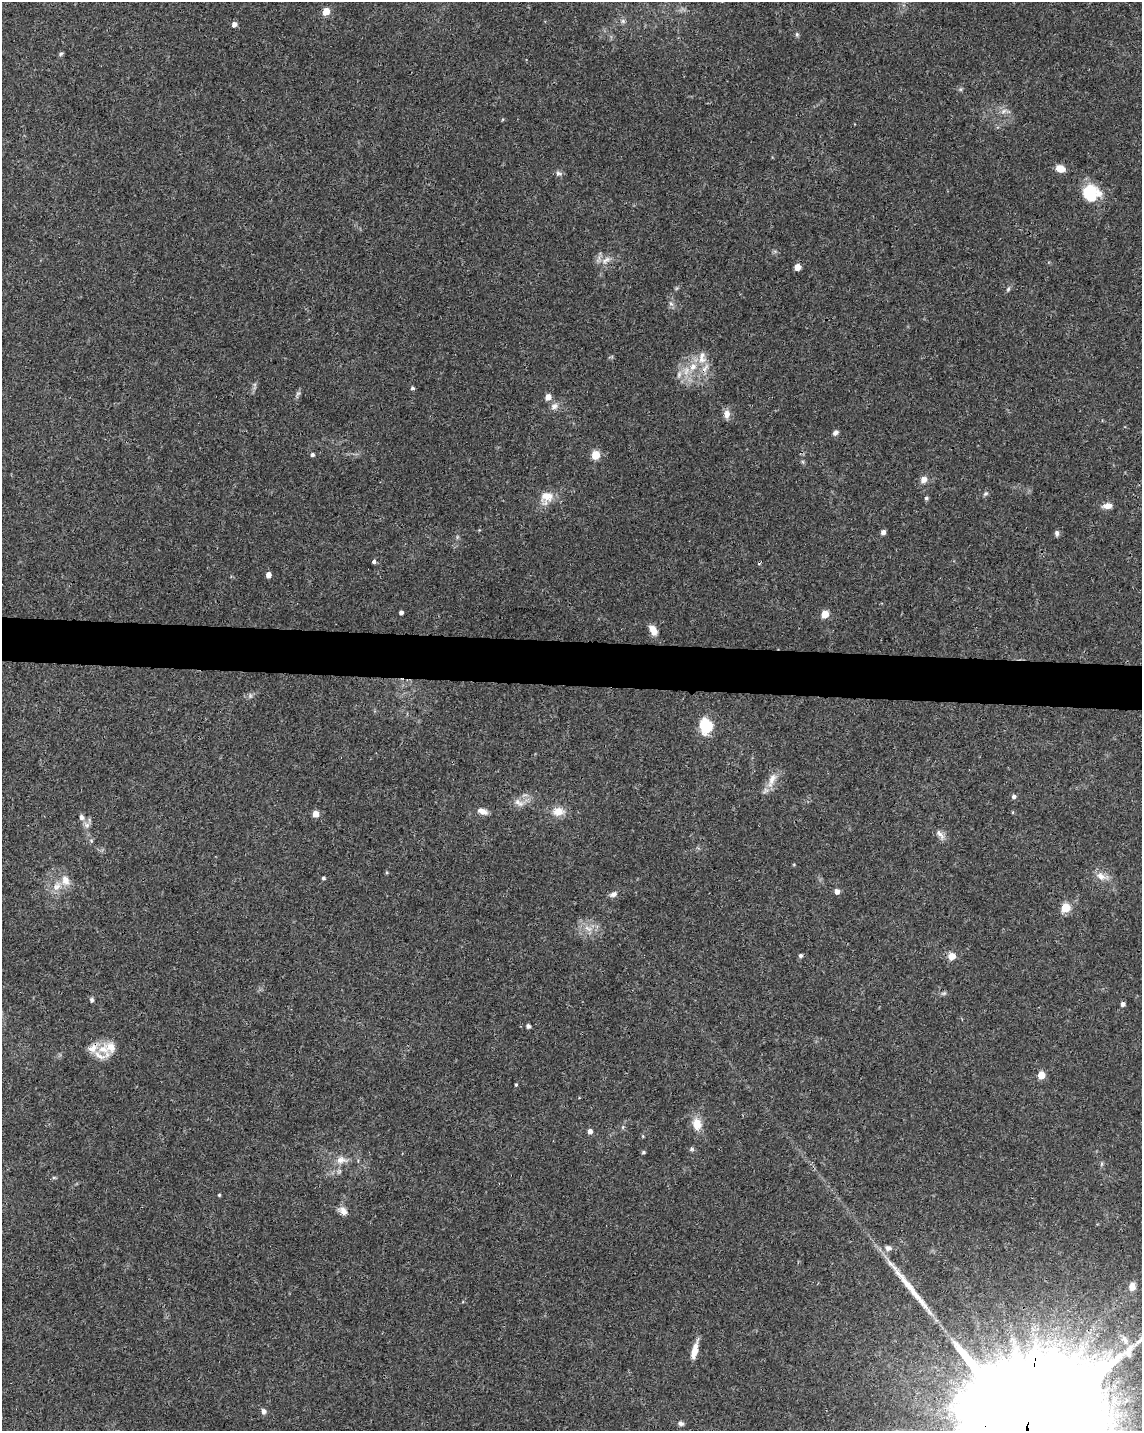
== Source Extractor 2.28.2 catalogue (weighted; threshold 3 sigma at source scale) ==
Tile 6 of 4 x 3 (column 2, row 2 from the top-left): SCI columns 1144-2283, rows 1661-3089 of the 4572 x 4802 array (HDU 1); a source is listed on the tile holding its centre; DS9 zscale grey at full resolution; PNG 1144 x 1433 px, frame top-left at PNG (2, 2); no overlay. Shown black and unused: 3% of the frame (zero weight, under 3 of 4 exposures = <1% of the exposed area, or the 3 px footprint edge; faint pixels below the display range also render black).
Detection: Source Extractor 2.28.2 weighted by HDU 2 'WHT'; one run over the whole footprint, this tile lists its part. Background 0.0366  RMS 0.0033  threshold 0.015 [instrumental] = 3 sigma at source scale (4.5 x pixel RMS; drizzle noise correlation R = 1.50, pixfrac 1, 0.0396/0.0396 arcsec/px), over >= 5 px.
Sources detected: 86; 3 too faint to see at this stretch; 1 cosmic-ray / hot-pixel residue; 1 long thin detection or spike segment (spike, bleed or trail) — not listed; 5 inside a brighter listed object's ellipse — not listed separately; the other 76 listed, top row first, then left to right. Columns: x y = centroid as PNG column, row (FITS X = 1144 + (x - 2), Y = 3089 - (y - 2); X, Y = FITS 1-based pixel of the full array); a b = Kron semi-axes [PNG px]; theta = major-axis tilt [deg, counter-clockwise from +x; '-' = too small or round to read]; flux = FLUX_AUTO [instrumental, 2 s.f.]
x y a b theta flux
326 11 5 5 - 6.9
623 21 6 6 - 0.77
234 24 5 5 - 1.8
797 34 7 5 -70 0.55
61 54 7 5 48 0.55
1003 111 9 6 28 1.4
1061 168 10 7 -21 3.1
558 173 9 7 -5 1
1091 194 19 17 -31 13
606 260 15 7 33 2.2
797 267 5 5 - 4.2
1008 289 7 5 60 0.65
671 304 6 4 -20 0.62
702 358 19 11 -86 4.1
693 367 13 9 53 4.1
679 374 9 6 75 1.4
412 388 4 4 - 0.65
548 397 5 5 - 2.9
554 406 11 8 24 1.7
727 414 12 8 87 2.2
835 433 8 6 35 1
312 455 5 5 - 0.7
595 455 5 5 - 11
924 479 8 7 - 2
986 494 7 5 33 0.65
546 497 20 16 59 5
926 498 5 5 - 0.64
1107 506 11 6 6 2.4
883 532 5 4 - 1.5
1057 533 7 5 -87 0.88
374 561 4 3 - 2.7
268 575 4 4 - 2.2
401 612 4 4 - 1.1
825 614 5 5 - 8
653 630 12 7 -62 3
705 726 16 13 -79 11
772 780 24 8 67 3.8
1014 797 5 5 - 0.96
519 803 15 8 -32 2.3
482 811 13 7 -21 2.1
558 811 16 12 5 4.1
316 814 5 5 - 4.3
81 817 8 7 - 1.2
87 825 8 7 - 1.2
940 834 17 6 -50 1.8
91 841 5 5 - 0.52
1101 876 16 9 -19 3
323 878 4 4 - 0.58
57 886 15 9 52 3.5
837 891 5 4 - 2.2
614 894 10 6 25 1.3
1065 908 5 5 - 16
801 956 5 5 - 0.78
952 956 7 6 - 3.7
943 993 8 5 19 0.66
92 1000 5 4 - 0.76
1123 1004 4 4 - 1.4
528 1026 4 4 - 1.1
103 1049 18 13 -16 5.6
1041 1075 5 5 - 7.5
516 1085 4 3 - 0.41
697 1124 16 12 -80 4.4
623 1127 6 4 71 0.45
590 1131 5 4 - 1.7
692 1149 7 5 -2 0.63
643 1152 4 4 - 0.5
341 1160 17 10 1 3.3
1101 1164 6 4 71 0.48
219 1195 4 3 - 0.36
343 1211 12 9 -56 2.1
888 1248 9 8 - 1.7
1132 1287 10 8 88 2.8
1125 1340 15 8 -60 2.8
695 1350 21 6 76 3.7
264 1411 6 5 - 1.5
681 1423 8 6 -8 0.93